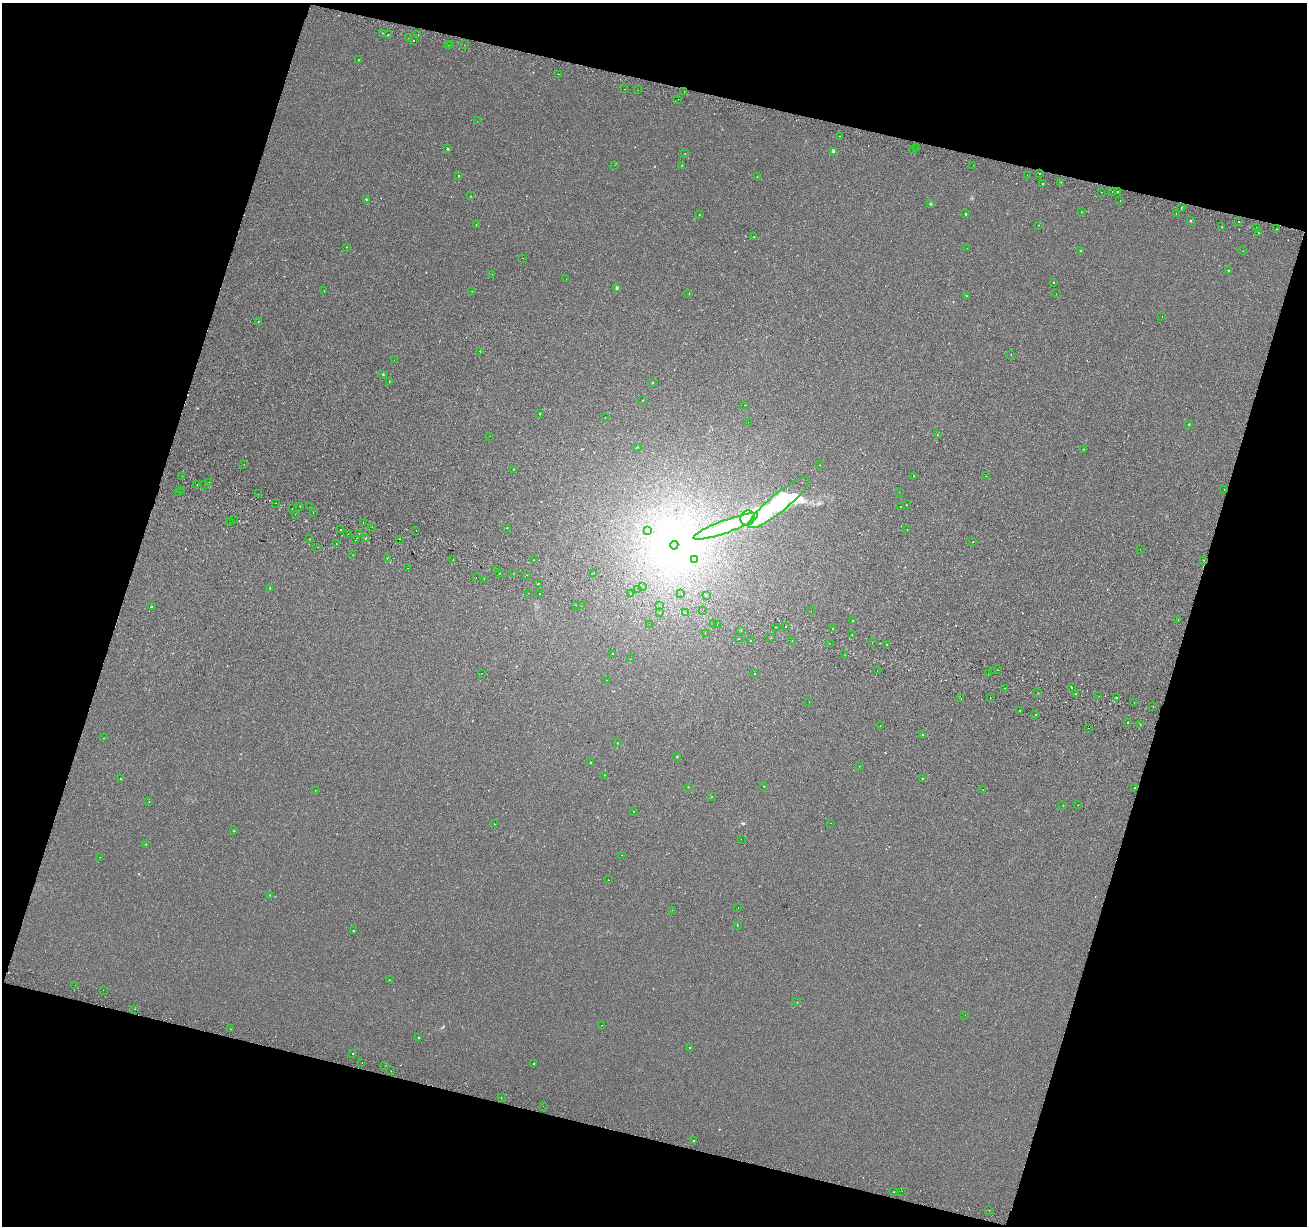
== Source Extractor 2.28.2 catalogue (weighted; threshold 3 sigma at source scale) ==
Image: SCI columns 21-5238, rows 277-5172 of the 5264 x 5510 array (HDU 1 of 3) = the unmasked area's bounding box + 8 px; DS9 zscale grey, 4 x 4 block average (1 PNG px = mean of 4 x 4 image px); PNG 1309 x 1228 px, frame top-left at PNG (2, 3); each listed source drawn as its Kron ellipse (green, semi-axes under 4 px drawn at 4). Shown black and unused: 34% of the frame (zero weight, under 2 of 3 exposures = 3% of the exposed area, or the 3 px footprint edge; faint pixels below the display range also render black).
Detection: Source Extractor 2.28.2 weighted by HDU 2 'WHT'. Background 1.88e-04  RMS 0.0038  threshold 0.0173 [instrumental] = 3 sigma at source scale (4.5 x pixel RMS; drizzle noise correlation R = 1.50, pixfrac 1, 0.0396/0.0396 arcsec/px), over >= 5 px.
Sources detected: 296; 9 inside a brighter object's white glare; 28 cosmic-ray / hot-pixel residue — neither listed nor drawn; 1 coinciding with a brighter row at this scale — not listed separately; the other 258 listed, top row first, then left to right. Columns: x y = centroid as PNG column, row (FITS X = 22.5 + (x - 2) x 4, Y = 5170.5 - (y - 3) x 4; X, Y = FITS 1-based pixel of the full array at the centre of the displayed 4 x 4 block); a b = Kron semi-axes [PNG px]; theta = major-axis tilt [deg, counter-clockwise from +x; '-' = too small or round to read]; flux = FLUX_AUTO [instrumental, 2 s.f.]
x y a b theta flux
382 33 2 2 - 2.8
388 34 2 2 - 0.88
418 35 2 2 - 0.45
409 38 2 2 - 3.7
414 40 2 2 - 3.5
450 44 2 2 - 15
464 45 2 2 - 1.8
448 46 2 2 - 0.95
358 60 2 2 - 0.82
558 74 2 2 - 0.46
625 89 2 2 - 3.5
638 90 2 2 - 0.68
684 91 2 2 - 0.28
678 99 2 2 - 1
477 121 2 2 - 0.36
840 136 2 2 - 1.6
917 147 2 2 - 0.55
447 149 2 2 - 2.7
914 149 2 2 - 0.41
834 151 4 3 - 3.6
685 153 2 2 - 1.7
615 165 2 2 - 0.42
681 165 2 2 - 0.63
973 165 2 2 - 0.7
1039 173 2 2 - 3.7
1027 175 2 2 - 0.54
459 176 2 2 - 3.3
757 177 2 2 - 0.64
1061 182 2 2 - 0.82
1042 184 2 2 - 2.6
1117 191 2 2 - 34
1101 192 2 2 - 0.67
1112 192 2 2 - 0.68
470 196 2 2 - 0.61
366 199 2 2 - 1.5
1120 200 2 2 - 1.3
931 204 2 2 - 1
1181 207 2 2 - 1.5
1081 212 2 2 - 0.47
1176 213 2 2 - 3.8
965 214 3 2 - 1.4
699 215 2 2 - 0.89
1190 221 2 2 - 2.4
1239 221 2 2 - 4.2
476 225 2 2 - 0.48
1038 225 2 2 - 0.78
1222 227 2 2 - 6.2
1256 227 2 2 - 2.6
1277 229 2 2 - 10
1258 233 2 2 - 1.3
754 237 2 2 - 1.2
347 247 2 2 - 0.49
967 248 2 2 - 0.43
1080 251 2 2 - 0.68
1243 251 2 2 - 0.37
523 258 2 2 - 0.87
1228 270 2 2 - 1.4
492 274 2 2 - 0.43
566 279 2 2 - 0.4
1054 282 2 2 - 0.73
617 288 3 3 - 2.2
324 291 2 2 - 0.47
472 291 2 2 - 0.47
689 293 2 2 - 0.76
1056 294 2 2 - 0.37
966 296 2 2 - 0.95
1162 316 2 2 - 0.67
258 321 2 2 - 0.6
480 351 2 2 - 2.1
1011 354 2 2 - 2.2
394 360 2 2 - 0.33
383 374 2 2 - 1.2
389 382 2 2 - 0.5
653 383 2 2 - 1.8
643 400 2 2 - 0.44
745 405 2 2 - 1.5
539 414 2 2 - 0.53
605 417 2 2 - 0.41
748 422 2 2 - 0.34
1189 424 2 2 - 1
937 434 2 2 - 0.47
490 436 2 2 - 0.42
637 447 2 2 - 0.61
1083 449 2 2 - 0.48
244 464 2 2 - 0.49
819 465 2 2 - 0.43
513 469 2 2 - 0.61
182 476 2 2 - 0.79
913 476 2 2 - 1.6
986 476 2 2 - 0.69
209 482 2 2 - 0.93
204 484 2 2 - 5.4
197 485 2 2 - 0.78
1224 490 2 2 - 1.4
181 491 2 2 - 0.37
178 492 2 2 - 1.7
899 492 2 2 - 0.5
258 494 2 2 - 0.65
276 503 2 2 - 0.6
779 503 39 9 39 300
906 505 2 2 - 0.48
300 506 2 2 - 0.43
310 507 2 2 - 3.2
900 507 2 2 - 0.64
292 509 2 2 - 1.6
313 512 2 2 - 0.46
295 514 2 2 - 1
748 518 7 7 - 400
233 520 2 2 - 2.2
230 522 2 2 - 1.8
363 522 2 2 - 1.6
726 526 34 6 20 110
372 527 2 2 - 0.48
507 528 2 2 - 1.2
907 529 2 2 - 1.8
341 530 2 2 - 6.7
416 530 2 2 - 2.7
647 530 2 2 - 0.53
348 533 2 2 - 0.57
359 533 2 2 - 2.6
365 538 2 2 - 6.4
310 539 2 2 - 0.48
399 539 2 2 - 1.2
355 540 2 2 - 1.7
973 541 2 2 - 0.92
336 544 2 2 - 0.56
674 545 4 4 - 220
317 547 2 2 - 3.9
1140 549 2 2 - 4.2
353 555 2 2 - 0.95
387 558 2 2 - 0.91
453 560 2 2 - 0.46
534 560 2 2 - 2.2
695 560 2 2 - 0.49
1203 560 2 2 - 0.53
407 568 2 2 - 1.8
497 570 2 2 - 0.42
499 573 2 2 - 1.3
594 573 2 2 - 1.5
513 574 2 2 - 2.6
527 575 2 2 - 14
476 578 2 2 - 1.7
484 579 2 2 - 0.92
538 584 2 2 - 1.2
643 587 2 2 - 1
270 588 2 2 - 0.71
638 590 2 2 - 4.2
528 593 2 2 - 0.55
681 593 2 2 - 0.65
539 594 2 2 - 3.3
630 594 2 2 - 2.4
706 595 2 2 - 0.44
575 605 2 2 - 0.64
582 606 2 2 - 0.7
659 606 2 2 - 1.2
151 607 2 2 - 1.7
702 611 2 2 - 0.52
811 611 2 2 - 0.33
660 613 2 2 - 0.39
685 613 2 2 - 0.45
1178 620 2 2 - 0.32
852 621 2 2 - 1.2
649 624 2 2 - 0.4
714 624 2 2 - 1.8
717 624 2 2 - 0.45
776 627 2 2 - 0.68
786 627 2 2 - 1.1
832 628 2 2 - 4.8
741 630 2 2 - 1.1
705 633 2 2 - 2.3
852 635 2 2 - 0.77
770 638 2 2 - 2.7
739 639 2 2 - 2.4
750 641 2 2 - 0.91
792 641 2 2 - 0.42
872 642 2 2 - 0.4
829 643 2 2 - 0.87
887 644 2 2 - 1.4
612 654 2 2 - 0.58
845 655 2 2 - 0.48
630 659 2 2 - 0.52
998 670 2 2 - 0.46
877 671 2 2 - 1.5
993 671 2 2 - 0.59
481 673 2 2 - 0.55
755 674 2 2 - 0.64
988 674 2 2 - 0.7
606 680 2 2 - 1
1005 688 2 2 - 2.3
1072 688 2 2 - 20
1038 693 2 2 - 0.85
1076 694 2 2 - 0.89
1099 696 2 2 - 1.9
990 698 2 2 - 0.91
1116 698 2 2 - 3
961 699 2 2 - 1.3
809 702 2 2 - 0.62
1134 703 2 2 - 0.55
1153 707 2 2 - 1.7
1020 710 2 2 - 2
1035 714 2 2 - 1.2
1127 723 2 2 - 6.7
1140 724 2 2 - 0.5
880 725 2 2 - 4.6
1088 728 2 2 - 3.3
922 734 2 2 - 0.99
103 738 2 2 - 1.1
617 743 2 2 - 0.77
677 757 2 2 - 0.97
590 762 2 2 - 1.3
859 766 2 2 - 0.42
604 775 2 2 - 0.5
922 778 2 2 - 0.75
121 779 2 2 - 0.75
764 786 2 2 - 0.9
688 787 2 2 - 0.52
1135 788 2 2 - 1.9
983 789 2 2 - 0.37
315 790 2 2 - 0.34
711 797 2 2 - 0.49
149 801 2 2 - 0.39
1063 805 2 2 - 0.49
1078 805 2 2 - 0.46
633 811 2 2 - 2.5
831 823 2 2 - 0.94
494 824 2 2 - 1.6
234 830 2 2 - 0.88
741 839 2 2 - 0.49
146 844 2 2 - 1.8
622 855 2 2 - 1.3
100 857 2 2 - 1.1
608 880 2 2 - 0.51
270 895 2 2 - 0.85
738 907 2 2 - 1.5
672 910 2 2 - 0.41
737 925 2 2 - 1.1
354 931 2 2 - 1.2
389 980 2 2 - 0.67
75 985 2 2 - 1.9
103 990 2 2 - 0.96
797 1002 2 2 - 0.61
134 1009 2 2 - 1.9
965 1015 2 2 - 1.4
602 1025 2 2 - 1.2
231 1029 2 2 - 0.44
418 1037 2 2 - 4.2
689 1047 2 2 - 1.2
353 1053 2 2 - 0.93
362 1062 2 2 - 1
534 1063 2 2 - 1.1
385 1065 2 2 - 0.83
391 1071 2 2 - 0.66
501 1098 2 2 - 1.3
543 1106 2 2 - 4.5
694 1140 2 2 - 16
902 1191 2 2 - 0.53
894 1192 2 2 - 2.4
989 1210 2 2 - 0.53
Diffuse or blended objects may show on this block-average render without a row.